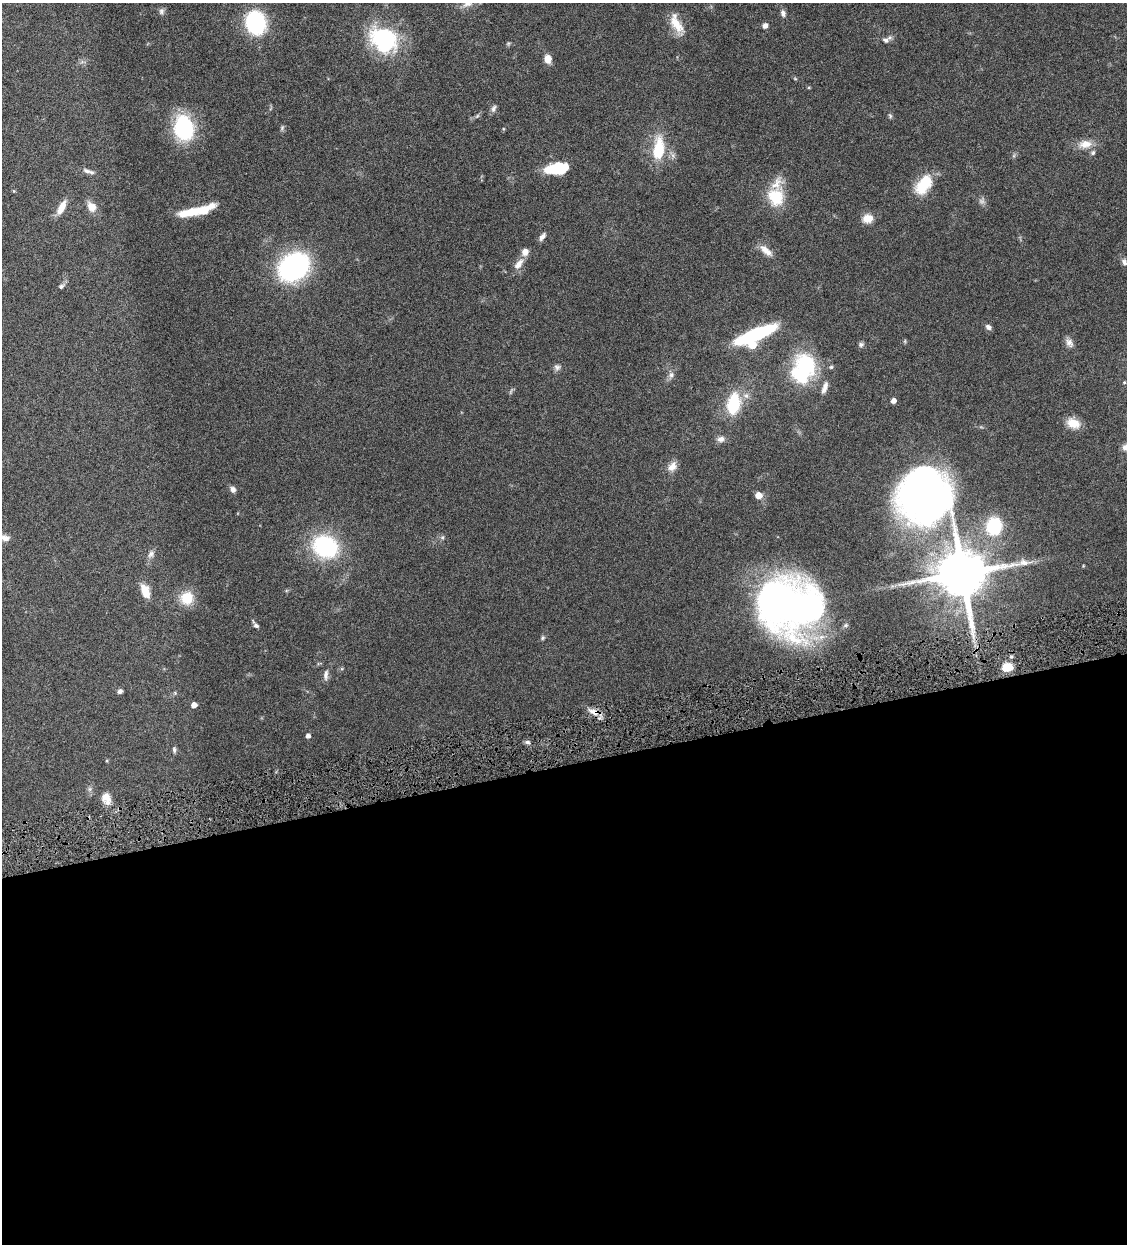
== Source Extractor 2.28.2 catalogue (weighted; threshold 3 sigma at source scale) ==
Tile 15 of 4 x 4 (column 3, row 4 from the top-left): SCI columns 2514-3638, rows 3-1244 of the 4911 x 4972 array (HDU 1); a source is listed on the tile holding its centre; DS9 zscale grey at full resolution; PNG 1129 x 1246 px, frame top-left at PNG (2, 3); no overlay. Shown black and unused: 39% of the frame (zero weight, under 4 of 8 exposures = <1% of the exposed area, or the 3 px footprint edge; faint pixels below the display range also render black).
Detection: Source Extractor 2.28.2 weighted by HDU 2 'WHT'; one run over the whole footprint, this tile lists its part. Background 0.0441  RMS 0.0037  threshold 0.0152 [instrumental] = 3 sigma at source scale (4.09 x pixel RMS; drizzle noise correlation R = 1.36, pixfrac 0.8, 0.05/0.05 arcsec/px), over >= 5 px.
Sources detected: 79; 1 too faint to see at this stretch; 3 inside a brighter object's white glare — not listed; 6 inside a brighter listed object's ellipse — not listed separately; the other 69 listed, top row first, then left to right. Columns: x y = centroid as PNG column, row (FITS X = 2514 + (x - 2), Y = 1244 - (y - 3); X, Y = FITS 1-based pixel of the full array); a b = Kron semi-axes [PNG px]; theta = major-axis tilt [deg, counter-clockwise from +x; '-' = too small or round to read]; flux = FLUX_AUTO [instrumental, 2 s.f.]
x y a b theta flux
467 4 15 8 23 2.8
161 11 9 7 77 1.1
783 13 9 6 -71 1.2
256 23 17 14 -74 41
676 24 26 11 -62 6
765 26 6 5 - 1.6
384 39 31 25 -37 33
886 40 10 7 4 1.4
548 59 8 7 - 3.3
795 79 6 3 -20 0.35
493 108 11 6 64 1
477 116 7 4 45 0.61
890 116 7 5 -60 0.55
184 128 31 23 -81 24
282 128 7 5 70 0.61
1085 144 18 11 8 4
659 149 31 14 83 12
555 169 26 11 17 11
88 171 17 5 -16 1.4
923 185 26 15 54 10
14 191 5 3 - 0.3
776 197 25 22 -81 11
61 207 16 6 61 4.6
91 207 14 10 -53 3
191 212 42 8 16 11
867 218 13 10 8 3.4
542 236 10 5 54 1.4
766 251 20 8 -40 3
1124 262 8 6 -68 1.2
518 264 15 8 52 2.9
294 267 28 21 38 62
61 286 7 5 28 0.78
988 327 7 6 - 1.2
754 335 42 10 22 32
1069 343 12 8 -56 1.8
861 344 7 6 - 0.79
806 364 31 22 -49 21
557 367 9 7 -41 1.1
671 375 9 7 66 1.3
893 401 4 4 - 2.1
733 404 23 13 81 16
1073 423 17 11 -19 4.5
720 439 10 8 8 1.7
672 466 14 9 52 2.7
233 489 8 6 -71 1.3
758 495 5 5 - 4.4
924 496 75 54 -54 180
994 526 17 15 81 17
442 537 6 5 - 0.64
4 538 18 8 -8 2.6
325 546 29 24 -27 30
151 554 10 7 61 1.4
962 574 13 12 - 2200
145 591 16 8 -68 4.9
187 598 17 16 - 7.1
789 605 54 46 -12 180
256 626 8 5 -33 0.88
543 638 6 5 - 0.58
1007 667 12 10 9 5.1
326 675 14 6 83 1.5
120 691 5 5 - 1
175 693 5 4 - 0.41
194 705 4 4 - 2.5
594 712 15 8 -18 2.9
308 736 4 4 - 1.4
528 742 7 5 -21 0.83
174 750 8 4 -84 0.79
107 760 4 3 - 0.3
106 798 15 11 -65 3.6
Overlapping masked pixels (flux is a lower limit): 3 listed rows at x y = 924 496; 962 574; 594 712
Isophote crosses this tile's border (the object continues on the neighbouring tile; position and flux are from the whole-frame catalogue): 2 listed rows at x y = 467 4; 4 538